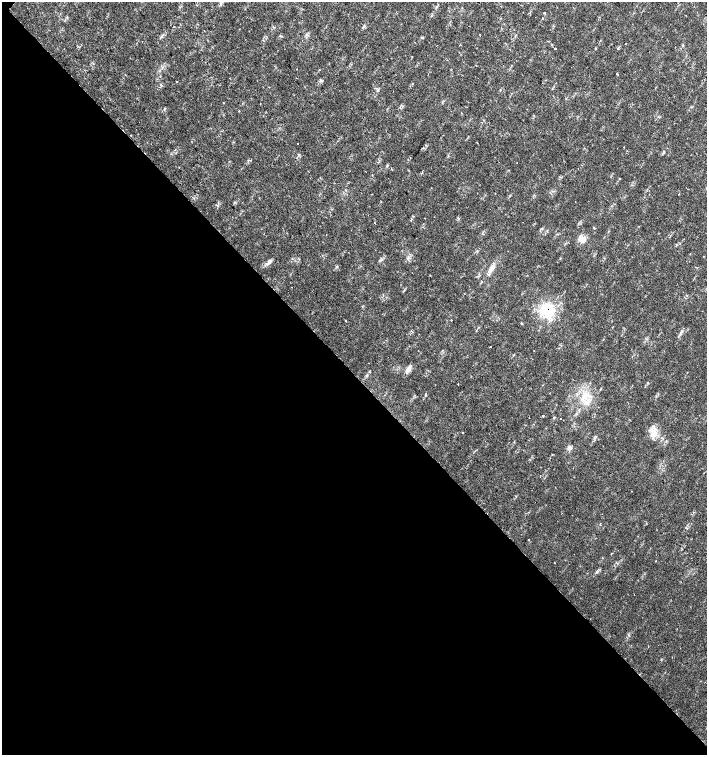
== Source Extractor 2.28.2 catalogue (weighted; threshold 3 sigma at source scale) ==
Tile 14 of 4 x 4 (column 2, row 4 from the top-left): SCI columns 1635-3043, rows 1-1505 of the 6023 x 6029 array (HDU 1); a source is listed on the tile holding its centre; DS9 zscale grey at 2 x 2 block average (1 PNG px = mean of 2 x 2 image px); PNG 709 x 757 px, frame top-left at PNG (2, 2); no overlay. Shown black and unused: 51% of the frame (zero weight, under 2 of 3 exposures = <1% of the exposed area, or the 3 px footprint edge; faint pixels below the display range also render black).
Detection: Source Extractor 2.28.2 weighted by HDU 2 'WHT'; one run over the whole footprint, this tile lists its part. Background 0.0178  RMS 0.0029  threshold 0.0129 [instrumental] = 3 sigma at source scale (4.5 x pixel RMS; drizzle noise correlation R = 1.50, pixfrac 1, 0.0396/0.0396 arcsec/px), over >= 5 px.
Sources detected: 46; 2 cosmic-ray / hot-pixel residue — not listed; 2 inside a brighter listed object's ellipse — not listed separately; the other 42 listed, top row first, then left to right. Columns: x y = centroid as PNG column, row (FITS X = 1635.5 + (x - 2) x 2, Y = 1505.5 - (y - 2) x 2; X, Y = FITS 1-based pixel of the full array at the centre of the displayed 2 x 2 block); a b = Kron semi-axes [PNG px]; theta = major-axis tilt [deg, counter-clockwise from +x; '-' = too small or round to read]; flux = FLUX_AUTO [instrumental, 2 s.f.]
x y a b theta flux
544 13 2 2 - 1.1
174 27 2 2 - 1.2
552 44 2 2 - 0.84
625 44 2 2 - 0.35
460 45 2 2 - 0.4
555 48 2 2 - 0.88
177 81 2 2 - 0.85
161 85 4 2 - 0.62
260 103 2 2 - 0.33
239 111 2 2 - 0.46
131 135 2 2 - 0.25
298 143 2 2 - 0.72
664 152 4 3 - 0.76
387 165 4 2 - 0.46
679 194 2 2 - 0.32
434 217 2 2 - 0.23
458 218 4 2 - 0.59
374 223 2 2 - 1.4
594 228 2 2 - 1.3
583 239 10 6 -71 3.8
408 258 3 2 - 0.69
268 263 10 4 42 2.2
491 269 9 5 75 3.2
547 310 20 16 -64 23
451 320 2 2 - 0.44
346 321 2 2 - 0.31
522 324 3 2 - 0.6
490 346 2 2 - 0.39
408 370 10 5 61 3
367 375 5 2 - 0.79
458 384 2 2 - 0.25
426 394 3 2 - 0.56
585 395 8 5 -55 4.2
543 416 2 2 - 1.1
560 419 2 2 - 1.1
462 433 2 2 - 0.8
653 434 15 7 62 6.3
570 448 6 5 - 1.9
528 539 2 2 - 0.58
656 561 2 2 - 0.33
555 562 2 2 - 0.29
597 571 4 3 - 0.93
Overlapping masked pixels (flux is a lower limit): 1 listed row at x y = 547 310
Diffuse or blended objects may show on this block-average render without a row.